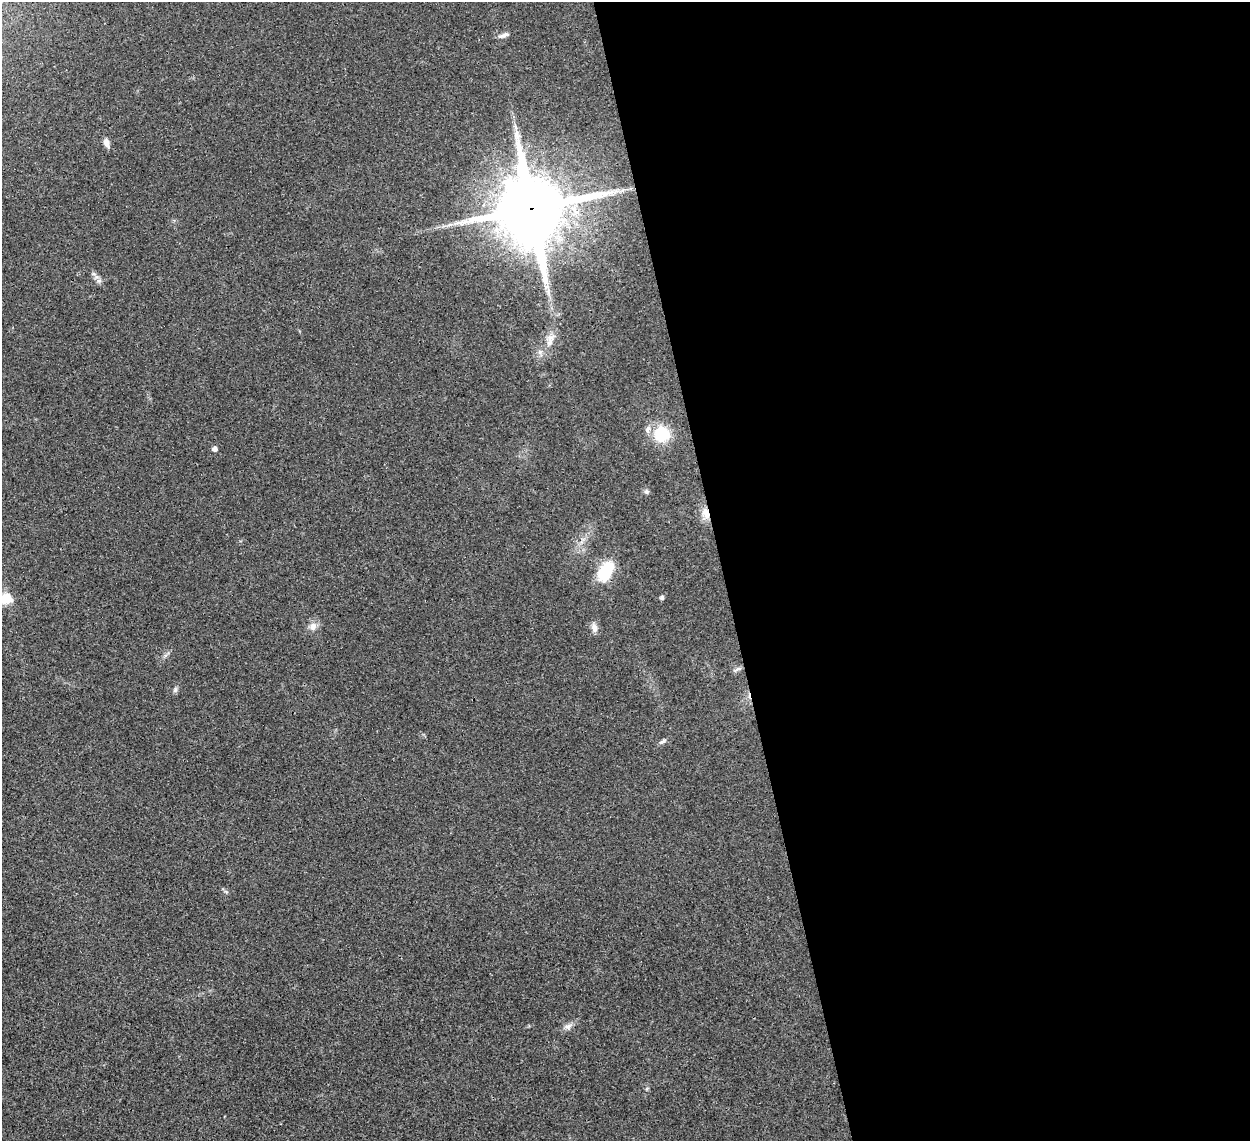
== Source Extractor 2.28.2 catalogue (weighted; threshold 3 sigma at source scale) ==
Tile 8 of 4 x 4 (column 4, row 2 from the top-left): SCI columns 3782-5029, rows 2568-3706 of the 5065 x 5020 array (HDU 1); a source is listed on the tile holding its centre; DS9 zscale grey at full resolution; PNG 1252 x 1143 px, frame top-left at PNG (2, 2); no overlay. Shown black and unused: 42% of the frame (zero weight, under 3 of 4 exposures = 2% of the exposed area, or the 3 px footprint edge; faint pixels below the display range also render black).
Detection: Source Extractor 2.28.2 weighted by HDU 2 'WHT'; one run over the whole footprint, this tile lists its part. Background 0.0282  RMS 0.0046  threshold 0.0209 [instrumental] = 3 sigma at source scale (4.5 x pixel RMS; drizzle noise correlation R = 1.50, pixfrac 1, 0.05/0.05 arcsec/px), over >= 5 px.
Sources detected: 20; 1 inside a brighter listed object's ellipse — not listed separately; the other 19 listed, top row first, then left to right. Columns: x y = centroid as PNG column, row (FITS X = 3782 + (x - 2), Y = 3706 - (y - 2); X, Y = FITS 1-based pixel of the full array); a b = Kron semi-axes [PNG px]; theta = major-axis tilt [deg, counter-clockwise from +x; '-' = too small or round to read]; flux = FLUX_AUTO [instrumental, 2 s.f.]
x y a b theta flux
504 35 15 5 21 1.8
106 143 12 6 -73 2.5
532 209 24 21 -81 3800
547 286 7 5 46 1.3
550 340 18 9 79 4.4
540 352 7 6 - 1.3
662 434 16 15 - 18
215 449 5 4 - 1.9
646 491 7 5 44 0.93
706 513 16 9 -72 4.6
606 571 19 11 58 20
662 597 4 4 - 1.2
5 599 18 13 13 8.6
313 626 11 9 74 2.8
594 628 13 7 -81 2.3
737 669 11 4 24 1.1
175 690 8 5 71 1.1
663 741 11 5 32 1.2
568 1026 11 7 29 2
Overlapping masked pixels (flux is a lower limit): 2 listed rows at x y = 532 209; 706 513
Isophote crosses this tile's border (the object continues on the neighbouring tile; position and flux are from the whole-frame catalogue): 1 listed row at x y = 5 599
Unlisted compact peaks at least as high as the median listed source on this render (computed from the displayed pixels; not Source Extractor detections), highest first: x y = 99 281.